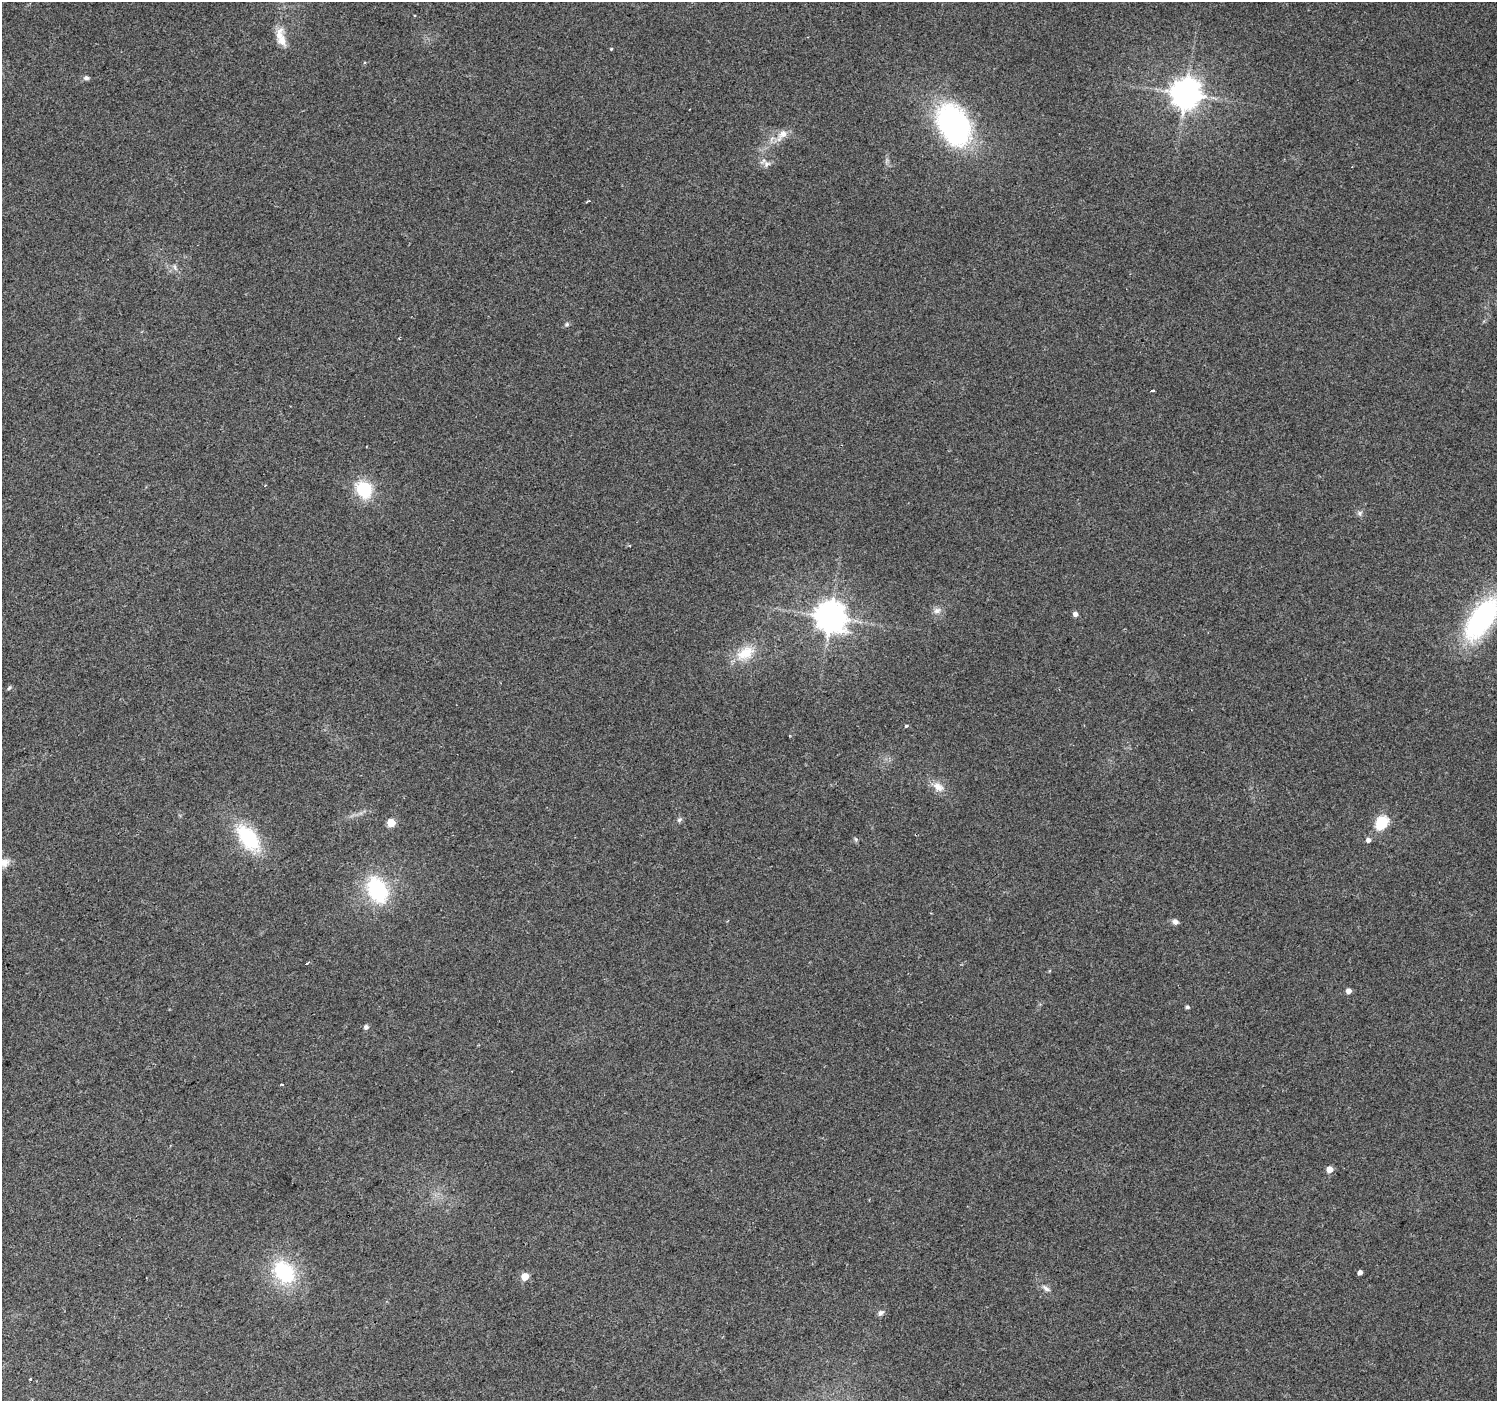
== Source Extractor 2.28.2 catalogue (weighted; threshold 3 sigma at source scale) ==
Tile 7 of 4 x 4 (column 3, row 2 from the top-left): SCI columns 2995-4489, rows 2997-4395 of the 5985 x 5930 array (HDU 1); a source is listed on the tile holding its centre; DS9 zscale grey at full resolution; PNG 1499 x 1403 px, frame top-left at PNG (2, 2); no overlay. Shown black and unused: <1% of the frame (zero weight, under 2 of 3 exposures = <1% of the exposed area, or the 3 px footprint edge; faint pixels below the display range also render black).
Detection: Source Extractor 2.28.2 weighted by HDU 2 'WHT'; one run over the whole footprint, this tile lists its part. Background 0.114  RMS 0.009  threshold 0.0403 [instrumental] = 3 sigma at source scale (4.5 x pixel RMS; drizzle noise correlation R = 1.50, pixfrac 1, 0.0396/0.0396 arcsec/px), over >= 5 px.
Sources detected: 42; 1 inside a brighter object's white glare — not listed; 1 inside a brighter listed object's ellipse — not listed separately; the other 40 listed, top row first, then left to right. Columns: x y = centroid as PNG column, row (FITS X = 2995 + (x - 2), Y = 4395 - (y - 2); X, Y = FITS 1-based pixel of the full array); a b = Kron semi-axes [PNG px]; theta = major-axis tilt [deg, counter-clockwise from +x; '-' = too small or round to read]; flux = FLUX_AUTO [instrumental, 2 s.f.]
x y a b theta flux
279 35 25 9 81 12
611 49 4 3 - 0.76
86 78 8 6 -11 2.5
1185 94 9 9 - 1400
954 125 34 23 -60 230
782 135 21 9 49 10
767 164 10 9 - 4.4
588 201 5 2 - 1.2
175 268 9 5 -64 2.6
567 324 6 6 - 1.8
1153 391 5 3 - 2.1
364 489 17 14 -58 41
1360 513 7 7 - 2.5
937 611 11 8 23 4.5
1075 614 5 5 - 4.2
830 617 9 9 - 1500
1481 619 47 21 55 150
745 653 28 17 30 24
9 688 7 4 53 1.3
906 726 5 4 - 1.2
938 787 16 11 -36 9.3
679 820 8 6 43 2.2
1382 821 7 6 - 67
391 822 5 5 - 32
248 838 38 19 -53 58
855 839 6 4 -70 1.3
1368 840 5 5 - 4.1
377 890 29 19 -65 71
1175 922 7 6 - 4
306 963 4 3 - 9
1348 991 4 4 - 5.9
1187 1007 5 4 - 1.9
366 1027 5 5 - 3.2
1329 1169 5 5 - 12
284 1272 26 19 -53 67
1360 1272 4 4 - 4.2
525 1276 5 5 - 21
1046 1288 12 6 -34 3.5
880 1313 9 6 37 2.9
30 1379 3 2 - 0.79
Isophote crosses this tile's border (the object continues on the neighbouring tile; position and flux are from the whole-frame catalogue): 1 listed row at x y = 1481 619